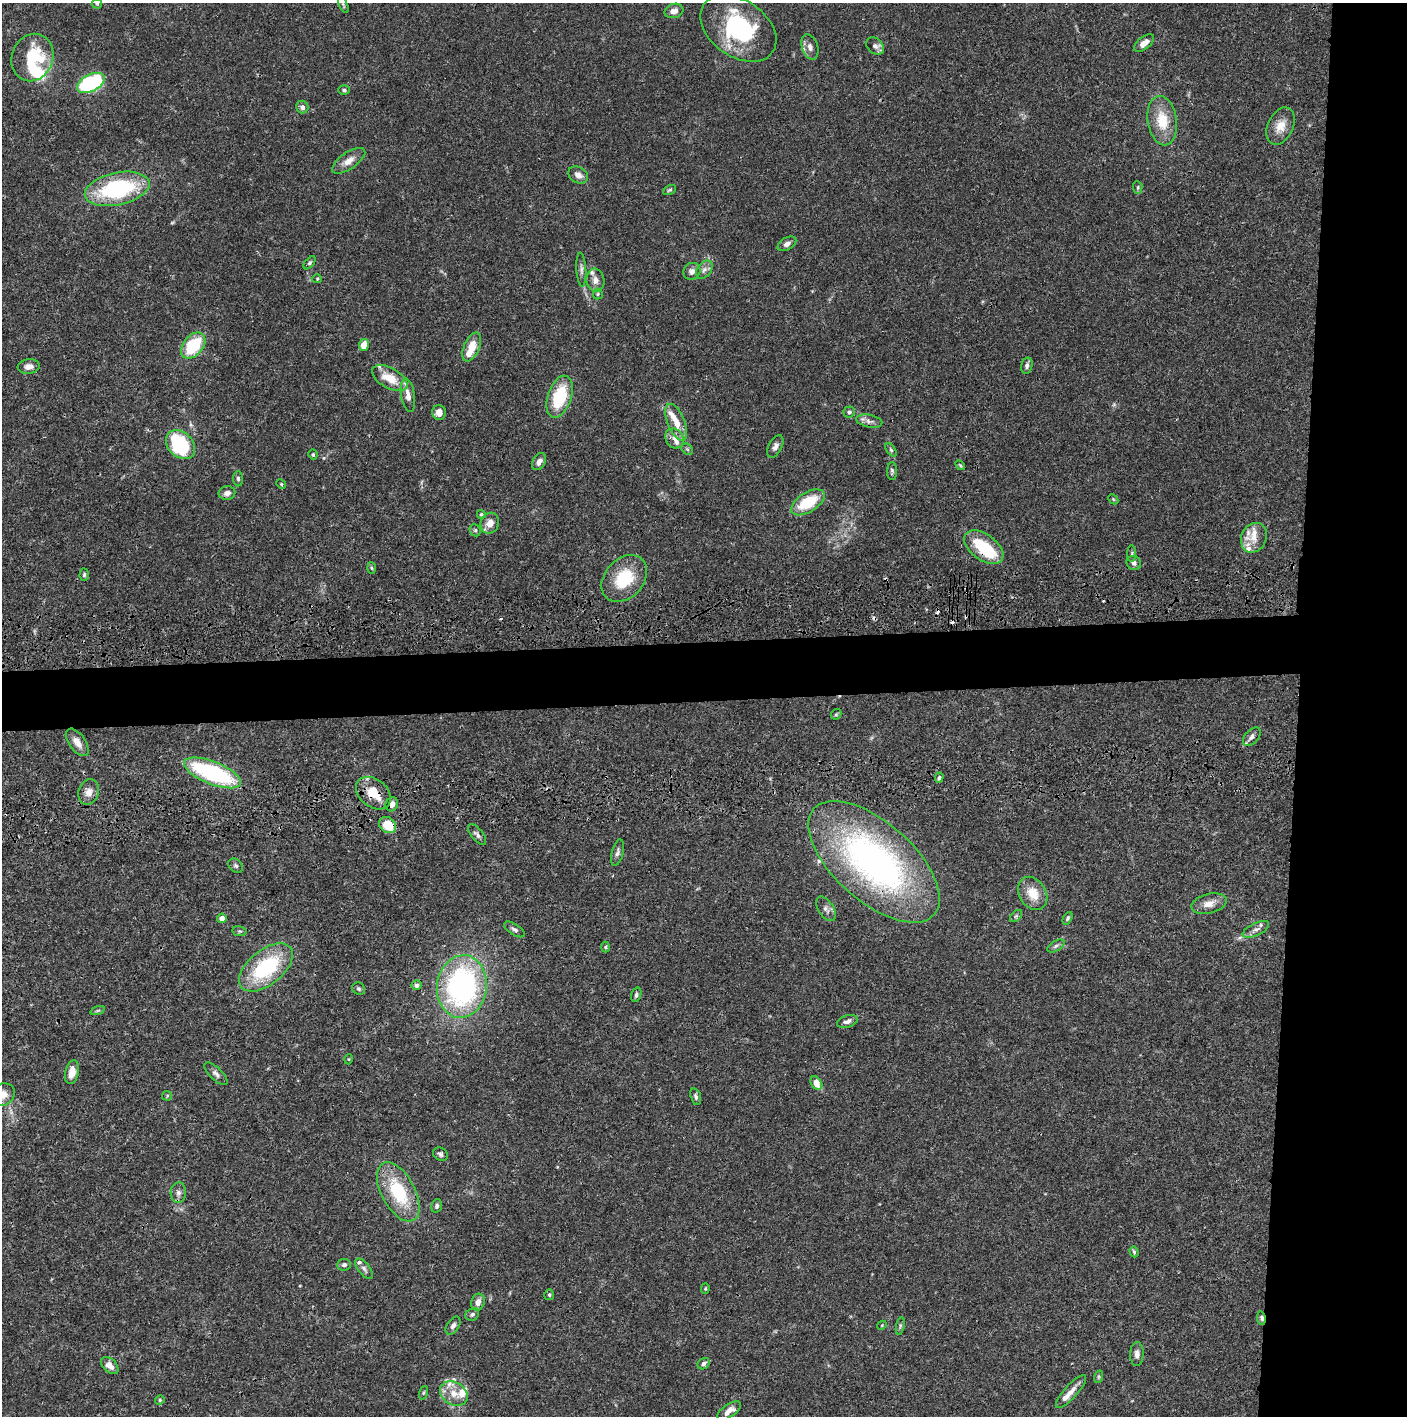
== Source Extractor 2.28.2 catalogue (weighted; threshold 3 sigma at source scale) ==
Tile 6 of 3 x 3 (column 3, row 2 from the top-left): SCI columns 2823-4227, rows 1534-2947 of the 4237 x 4419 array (HDU 1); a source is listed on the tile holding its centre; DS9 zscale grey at full resolution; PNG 1409 x 1418 px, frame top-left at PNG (2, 3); each listed source drawn as its Kron ellipse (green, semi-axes under 4 px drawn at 4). Shown black and unused: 12% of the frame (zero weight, under 3 of 4 exposures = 6% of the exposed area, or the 3 px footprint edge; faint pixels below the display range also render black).
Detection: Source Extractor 2.28.2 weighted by HDU 2 'WHT'; one run over the whole footprint, this tile lists its part. Background 0.0265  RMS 0.0025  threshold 0.0114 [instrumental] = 3 sigma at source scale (4.5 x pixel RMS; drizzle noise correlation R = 1.50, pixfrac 1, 0.05/0.05 arcsec/px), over >= 5 px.
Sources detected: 148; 2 inside a brighter object's white glare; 6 cosmic-ray / hot-pixel residue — neither listed nor drawn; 16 inside a brighter listed object's ellipse — not listed separately; the other 124 listed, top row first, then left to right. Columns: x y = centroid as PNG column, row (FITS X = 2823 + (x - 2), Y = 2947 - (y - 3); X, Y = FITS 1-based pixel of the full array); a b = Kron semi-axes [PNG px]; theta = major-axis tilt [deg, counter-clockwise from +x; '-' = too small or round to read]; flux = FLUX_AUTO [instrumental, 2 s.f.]
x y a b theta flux
97 4 5 5 - 0.31
343 5 9 3 -65 0.3
674 11 9 7 15 1.4
738 28 42 28 -34 25
1144 43 12 6 38 2
875 46 10 7 -42 0.98
810 47 13 8 -71 1.3
32 58 24 20 68 16
91 83 15 8 26 28
344 90 6 5 - 0.41
302 107 6 6 - 0.82
1162 121 25 14 -81 7.1
1280 126 20 12 65 3.6
349 161 19 8 34 2.3
578 175 10 8 -29 1.7
1138 187 6 4 -85 0.36
117 189 33 16 12 27
670 190 7 4 26 0.38
787 244 10 6 31 1.1
309 263 8 4 49 0.45
581 270 17 5 -86 0.96
704 270 10 7 51 1
692 271 9 8 - 1.2
317 279 5 4 - 0.28
595 280 11 9 -82 1.5
598 294 5 5 - 0.33
364 345 6 5 - 3.4
193 346 15 9 51 12
472 347 15 7 66 4.5
29 366 11 7 5 1.6
1027 366 8 5 75 0.84
390 378 19 10 -29 5.2
408 395 17 7 -81 2
560 397 22 11 71 12
439 412 7 7 - 1.7
849 412 6 5 - 0.63
869 421 13 6 -12 1.2
676 422 19 8 -67 3.8
674 438 10 8 -56 1.8
181 445 16 12 -44 23
775 446 12 6 62 1.1
687 449 6 5 - 0.41
891 450 7 4 -54 0.42
313 454 5 4 - 0.37
539 462 9 6 60 1.3
960 465 6 3 -45 0.3
892 471 9 5 -90 0.56
238 479 7 5 -89 0.54
281 484 5 4 - 0.34
227 493 8 7 - 1.2
1113 499 6 4 -47 0.28
808 502 19 10 32 9.3
481 514 4 4 - 0.41
490 523 10 9 - 2.1
475 530 6 5 - 0.44
1254 538 15 12 65 3.2
984 547 22 13 -36 12
1132 554 8 4 89 0.43
1134 563 7 6 - 0.9
371 568 5 3 - 0.3
84 575 6 4 88 0.4
624 578 26 19 48 11
836 714 6 4 43 0.33
1252 737 11 6 47 1
77 742 16 8 -54 2.3
212 773 30 11 -22 32
939 778 5 4 - 0.52
89 792 13 10 71 2
373 793 19 14 -39 6.5
392 804 7 6 - 1.6
388 825 9 7 -38 6.6
477 834 13 5 -51 0.8
617 853 14 5 76 0.93
874 862 80 39 -41 96
236 866 8 6 -43 0.6
1033 893 18 13 -59 4.6
1209 904 18 9 14 2.6
826 909 13 7 -58 1.2
1016 916 7 4 44 0.44
222 918 5 4 - 2.1
1067 918 7 4 61 0.46
514 929 12 5 -33 0.77
1256 929 14 6 25 1.3
239 931 7 5 -10 0.46
1056 946 9 5 30 0.64
606 947 5 3 - 0.29
266 967 31 17 39 21
416 985 5 5 - 1.2
462 987 31 25 83 61
359 989 7 6 - 0.49
636 995 7 5 74 0.61
98 1011 7 3 19 0.3
847 1021 11 6 17 1.1
349 1059 5 3 - 0.22
72 1072 12 6 77 2.4
216 1074 15 6 -45 1.1
816 1083 7 5 -55 2.9
3 1095 12 10 39 2.6
167 1096 5 5 - 0.32
696 1097 9 5 -75 0.61
440 1154 8 6 -32 0.63
398 1192 32 16 -62 15
178 1193 10 7 87 1.2
437 1206 7 5 74 0.71
1134 1252 6 4 -72 0.36
344 1265 7 6 - 0.68
364 1269 12 5 -53 0.81
705 1289 5 4 - 0.3
549 1295 5 5 - 0.4
478 1302 8 6 71 1.5
472 1314 7 6 - 0.56
1261 1318 7 4 -82 0.74
882 1325 5 3 - 0.22
453 1326 10 6 58 0.88
900 1326 9 3 77 0.45
1137 1354 12 7 89 1.2
704 1364 6 5 - 0.83
110 1365 10 6 -44 2.1
1098 1377 6 4 72 0.36
1071 1392 21 6 48 2.1
423 1393 7 3 71 0.31
454 1394 15 11 -34 3.2
160 1400 5 4 - 0.3
729 1411 13 6 34 2
Overlapping masked pixels (flux is a lower limit): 6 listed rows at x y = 117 189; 373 793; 392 804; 388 825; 874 862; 1261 1318
Isophote crosses this tile's border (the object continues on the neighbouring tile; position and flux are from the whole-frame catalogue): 1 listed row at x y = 3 1095